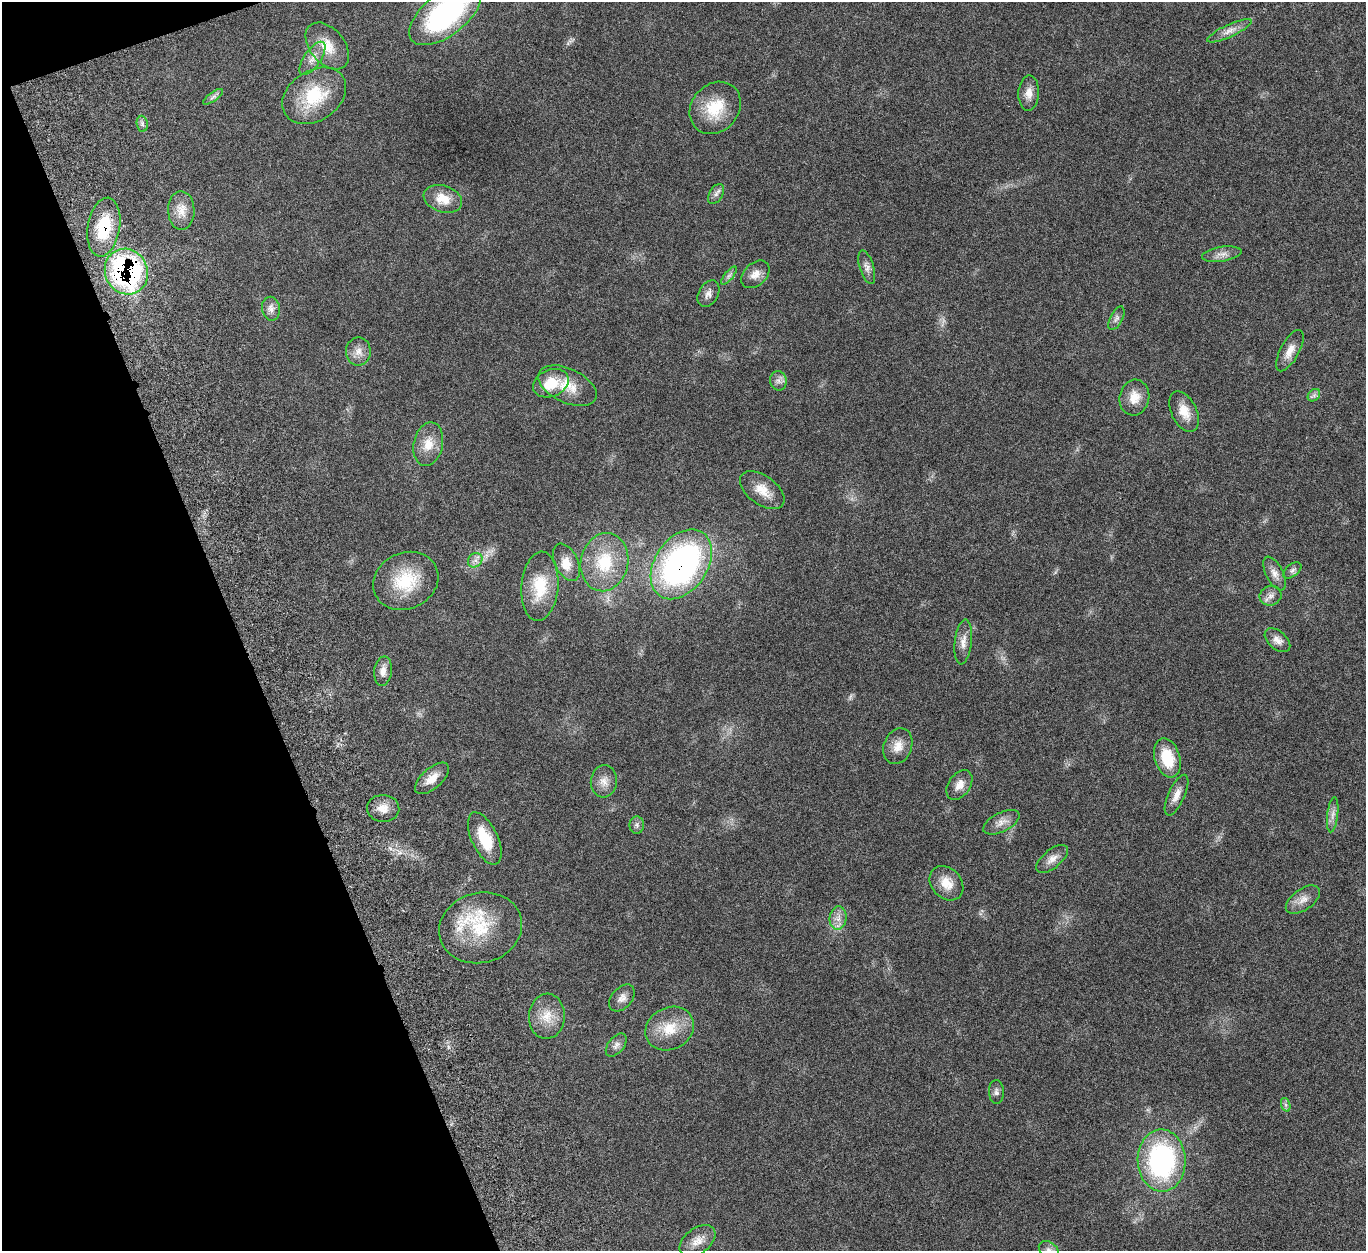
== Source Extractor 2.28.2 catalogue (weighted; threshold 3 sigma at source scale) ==
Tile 5 of 4 x 4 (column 1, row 2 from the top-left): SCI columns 111-1474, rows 2829-4077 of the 5676 x 5537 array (HDU 1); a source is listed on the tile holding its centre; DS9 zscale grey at full resolution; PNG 1368 x 1253 px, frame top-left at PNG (2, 2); each listed source drawn as its Kron ellipse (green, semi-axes under 4 px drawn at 4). Shown black and unused: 18% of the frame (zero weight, under 5 of 10 exposures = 6% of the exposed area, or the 3 px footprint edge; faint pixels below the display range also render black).
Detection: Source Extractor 2.28.2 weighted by HDU 2 'WHT'; one run over the whole footprint, this tile lists its part. Background 0.0277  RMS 0.0018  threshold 0.00725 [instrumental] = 3 sigma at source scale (4.09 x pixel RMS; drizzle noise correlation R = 1.36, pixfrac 0.8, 0.05/0.05 arcsec/px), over >= 5 px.
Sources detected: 69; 1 inside a brighter listed object's ellipse — not listed separately; the other 68 listed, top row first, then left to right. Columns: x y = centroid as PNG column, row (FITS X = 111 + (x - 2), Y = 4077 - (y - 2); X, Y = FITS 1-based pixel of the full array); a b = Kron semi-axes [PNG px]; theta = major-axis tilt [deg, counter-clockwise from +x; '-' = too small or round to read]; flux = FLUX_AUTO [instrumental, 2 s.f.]
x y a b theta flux
445 14 42 21 38 30
1229 31 24 6 25 1.3
327 46 27 17 -50 3.7
312 58 19 8 55 1.5
1029 93 18 10 88 1.5
314 96 34 25 33 8.4
213 97 12 4 36 0.46
715 108 28 23 48 5.6
142 124 8 5 -83 0.46
716 194 11 6 59 0.62
443 199 20 13 -18 2.9
181 210 19 13 -89 2.1
104 227 30 16 80 7
1222 254 20 7 9 1.2
867 267 17 7 -73 0.92
126 272 23 21 -62 34
755 274 16 11 42 1.4
729 276 11 3 50 0.43
708 294 14 9 60 0.96
271 309 12 9 -81 0.96
1116 318 13 6 63 0.59
358 351 14 12 88 1.5
1290 351 23 9 62 1.7
778 381 9 8 - 0.75
551 383 18 13 22 4.1
568 386 31 17 -25 3.9
1314 395 7 5 45 0.43
1134 397 18 14 77 2.4
1184 412 22 12 -64 2.4
428 444 22 14 78 2.9
762 490 25 14 -36 2.8
475 560 8 6 45 0.69
566 562 20 11 -64 2.2
604 562 29 23 77 7.3
681 564 38 26 56 47
1292 570 10 6 37 0.5
1275 573 18 8 -63 1.2
406 581 33 28 25 7.8
540 586 35 18 85 6.4
1270 596 11 9 18 0.91
1277 640 15 9 -42 1.1
963 642 22 8 84 1.4
383 671 14 9 84 1.2
898 746 18 14 68 2
1167 758 20 12 -73 5
432 778 21 10 42 1.9
604 781 16 13 85 1.5
959 785 16 11 55 1.6
1176 795 22 8 65 1.5
383 808 16 13 -4 1.8
1333 815 18 5 83 0.95
1001 822 20 9 27 1.3
637 825 8 7 - 0.52
485 838 28 13 -65 5.3
1052 859 19 9 40 1.3
946 883 19 15 -48 2.5
1303 900 19 10 35 1.6
838 918 12 8 84 1.2
480 928 42 35 16 11
622 998 15 10 48 1.1
547 1016 22 18 86 3.1
670 1029 25 21 27 4.5
616 1045 13 8 50 0.84
996 1092 12 7 -88 0.58
1286 1105 7 4 -71 0.36
1162 1160 31 24 -89 27
697 1241 20 12 37 2
1049 1250 11 8 -39 0.76
Overlapping masked pixels (flux is a lower limit): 3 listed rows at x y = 104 227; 126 272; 681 564
Isophote crosses this tile's border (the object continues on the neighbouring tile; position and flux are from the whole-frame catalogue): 2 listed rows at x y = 445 14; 1049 1250